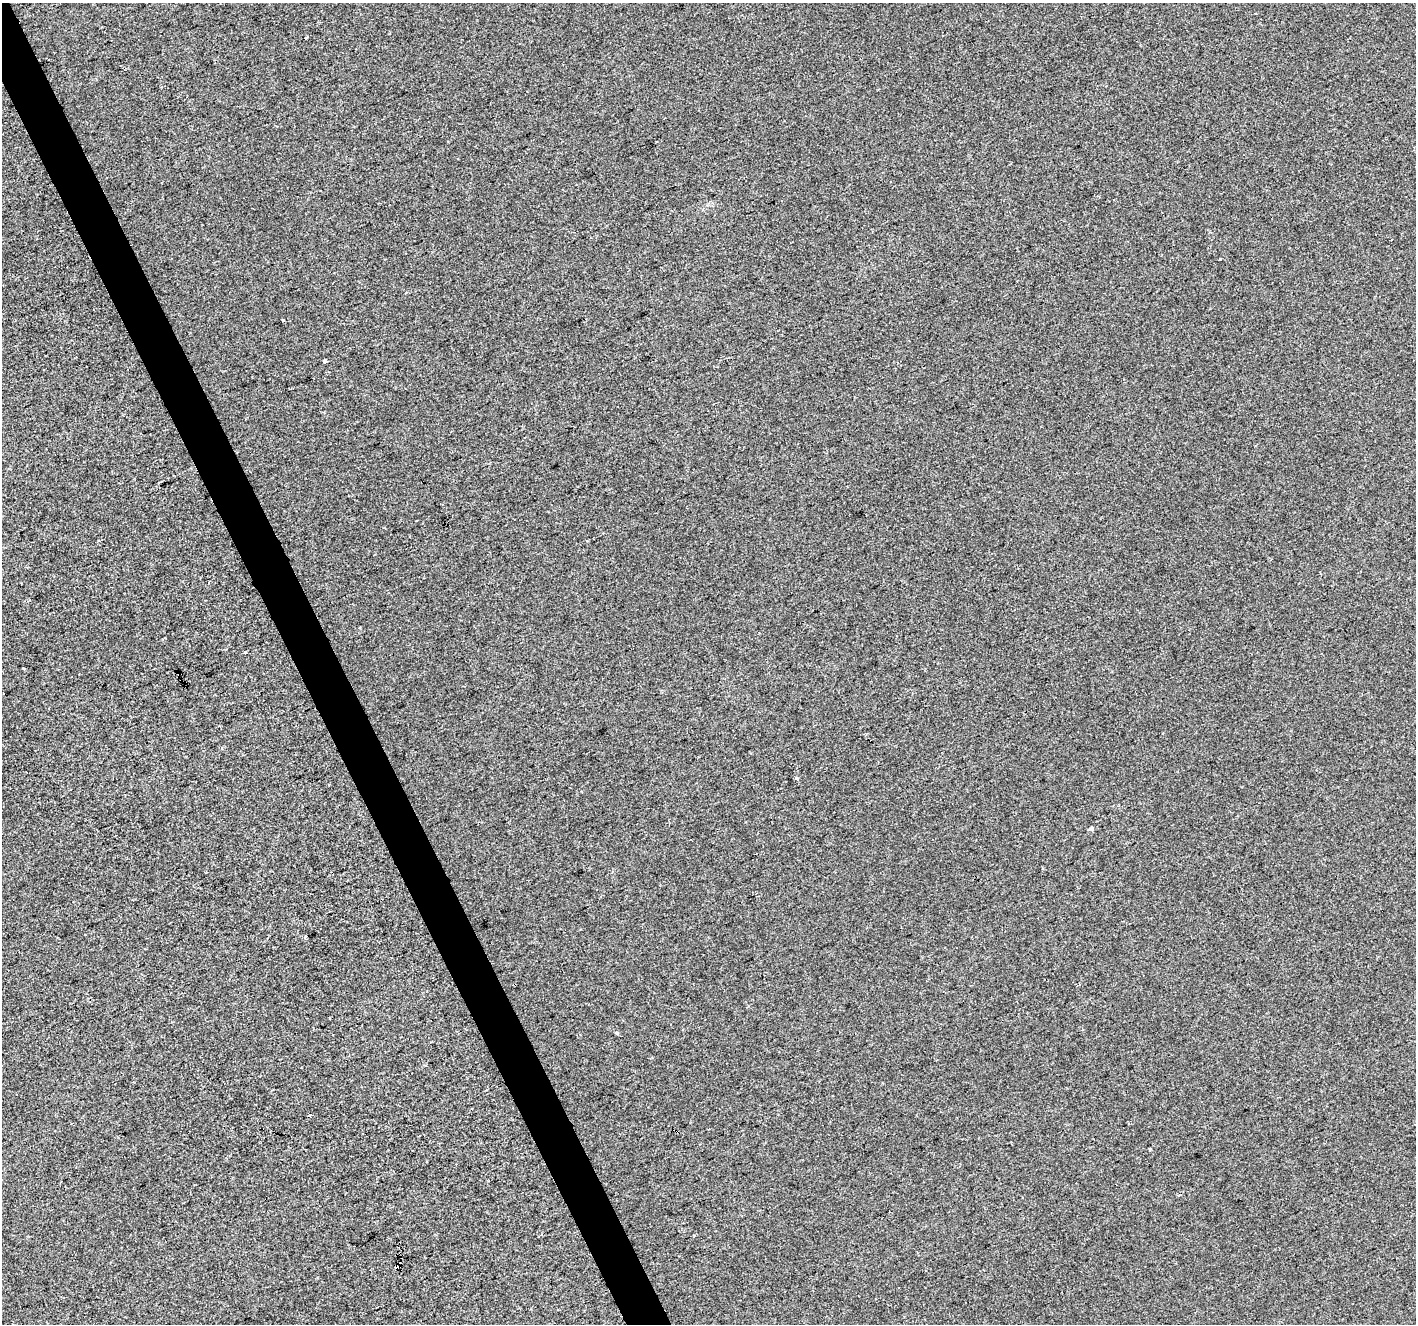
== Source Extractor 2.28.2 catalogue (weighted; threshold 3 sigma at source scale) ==
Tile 11 of 4 x 4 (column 3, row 3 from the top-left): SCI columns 2832-4245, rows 1469-2790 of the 5660 x 5522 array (HDU 1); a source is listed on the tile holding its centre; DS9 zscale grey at full resolution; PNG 1418 x 1326 px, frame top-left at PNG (2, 3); no overlay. Shown black and unused: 3% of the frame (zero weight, under 2 of 3 exposures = <1% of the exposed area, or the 3 px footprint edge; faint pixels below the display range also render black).
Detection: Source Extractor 2.28.2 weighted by HDU 2 'WHT'; one run over the whole footprint, this tile lists its part. Background 9.17e-04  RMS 0.0057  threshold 0.0255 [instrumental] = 3 sigma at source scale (4.5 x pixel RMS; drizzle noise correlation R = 1.50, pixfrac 1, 0.0396/0.0396 arcsec/px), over >= 5 px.
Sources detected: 13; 2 cosmic-ray / hot-pixel residue — not listed; the other 11 listed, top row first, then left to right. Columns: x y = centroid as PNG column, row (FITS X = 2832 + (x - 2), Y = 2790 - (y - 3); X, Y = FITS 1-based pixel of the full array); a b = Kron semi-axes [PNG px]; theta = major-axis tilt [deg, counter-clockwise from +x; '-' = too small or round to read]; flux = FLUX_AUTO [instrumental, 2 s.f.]
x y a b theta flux
306 37 4 2 - 0.46
1220 259 3 2 - 0.73
325 361 4 3 - 3.6
360 628 3 2 - 0.83
245 652 3 3 - 2.7
3 694 2 2 - 0.46
797 778 5 3 - 1.2
1091 828 5 4 - 3.7
306 937 3 3 - 5
1079 984 3 2 - 0.51
616 1033 4 3 - 1.1
Unlisted compact peaks at least as high as the median listed source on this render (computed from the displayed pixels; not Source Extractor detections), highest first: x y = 1150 1149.